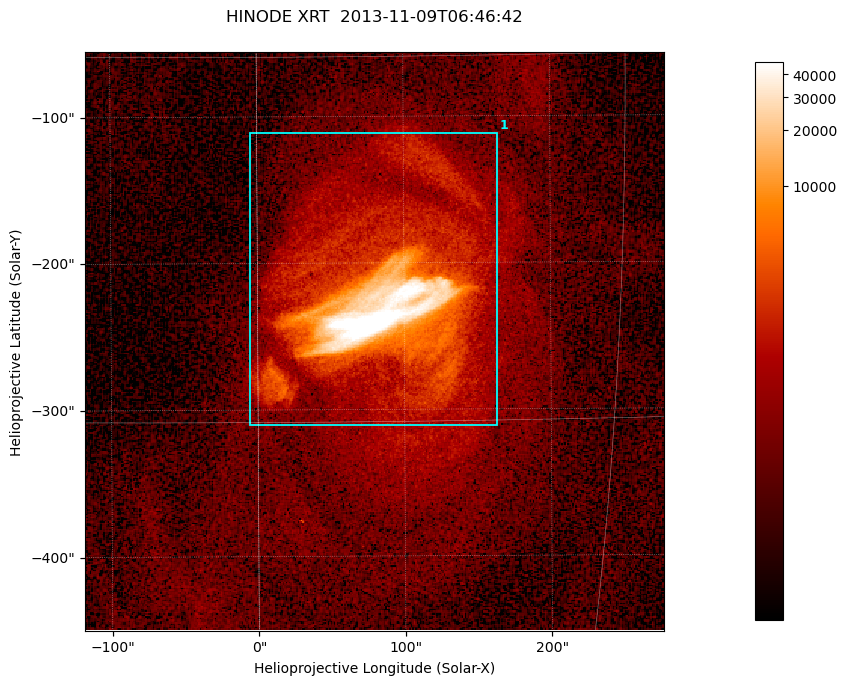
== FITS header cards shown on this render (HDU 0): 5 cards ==
TELESCOP= 'HINODE  '           /
INSTRUME= 'XRT     '           /
DATE_OBS= '2013-11-09T06:46:42.069' /
CTYPE1  = 'Solar-X '           /
CTYPE2  = 'Solar-Y '           /

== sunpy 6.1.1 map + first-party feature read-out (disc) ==
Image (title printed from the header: HINODE XRT  2013-11-09T06:46:42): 384 x 384 px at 1.03 arcsec/px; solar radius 968 arcsec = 941 px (partial field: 5.3% of the solar disc is inside the frame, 100% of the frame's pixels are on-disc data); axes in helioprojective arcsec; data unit not stated in the header (colour bar unlabelled)
Orientation: roll -0.318 deg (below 1 deg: not rotated)
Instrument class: DISC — disc imager (sunpy class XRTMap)
Bright regions (active regions / flare kernels): reference = the on-disc median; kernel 3 px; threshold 5 sigma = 1079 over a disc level ~239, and >= 1.15x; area >= 147 px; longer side >= 5 px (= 5.1 arcsec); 1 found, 1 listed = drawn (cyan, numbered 1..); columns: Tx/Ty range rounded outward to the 5 arcsec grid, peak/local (2 s.f.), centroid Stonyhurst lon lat
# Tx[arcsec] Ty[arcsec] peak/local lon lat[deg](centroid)
1 -10..165 -315..-110 289 +5 -10